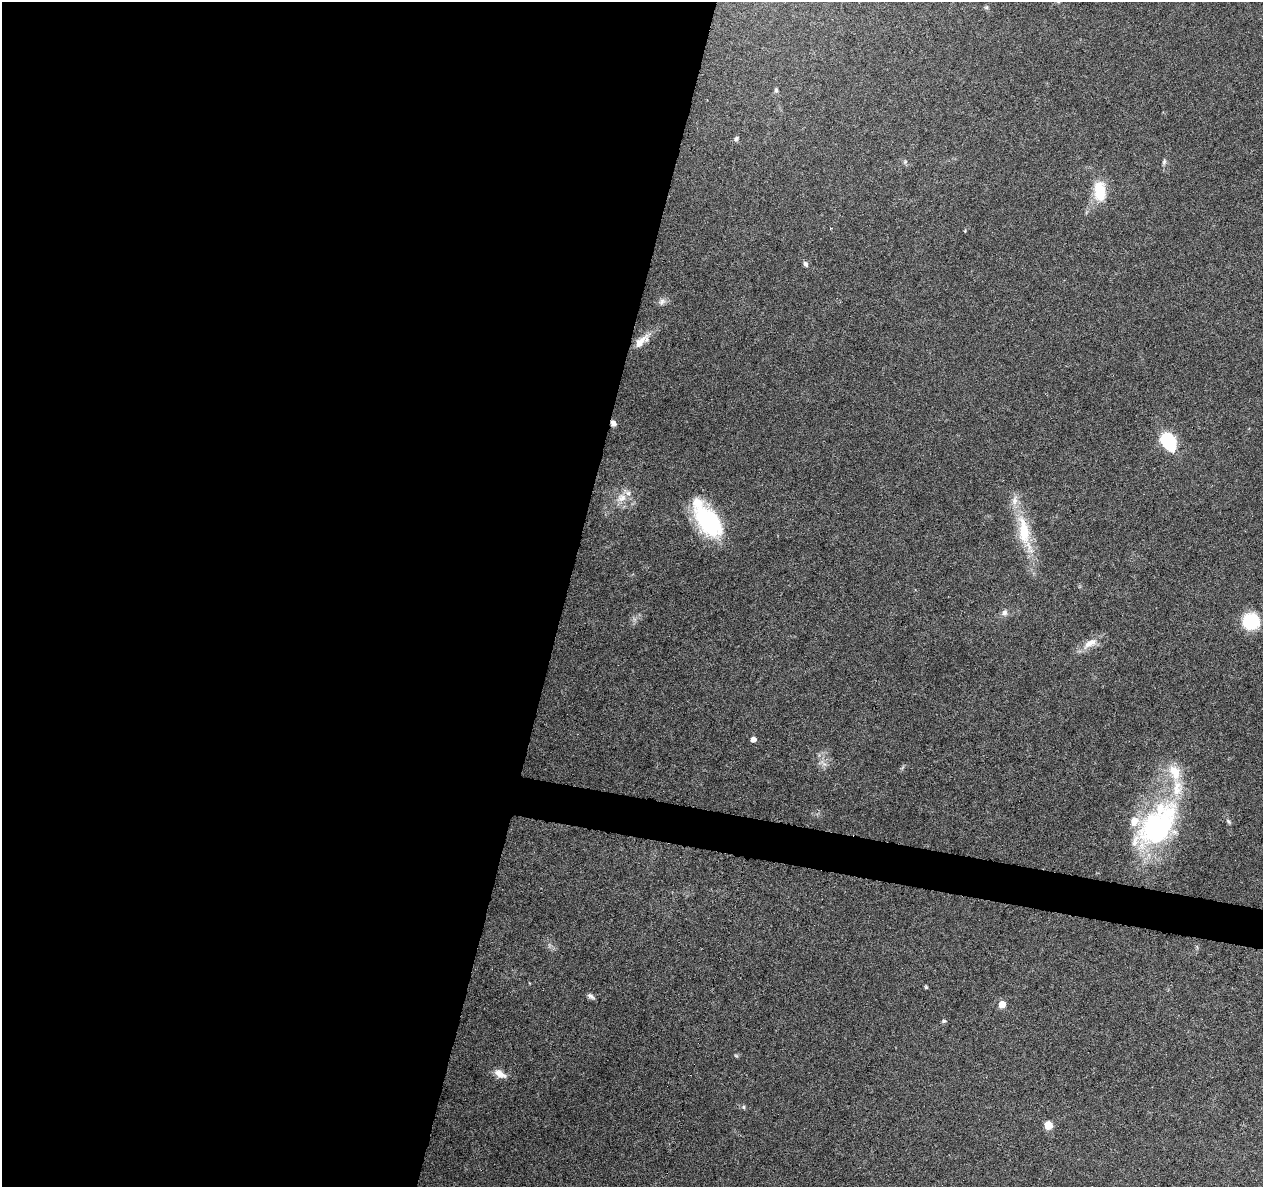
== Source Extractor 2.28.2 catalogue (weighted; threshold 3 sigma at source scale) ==
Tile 5 of 4 x 4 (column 1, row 2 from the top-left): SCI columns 1-1261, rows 2595-3779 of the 5053 x 5249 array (HDU 1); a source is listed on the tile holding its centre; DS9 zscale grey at full resolution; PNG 1265 x 1189 px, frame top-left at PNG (2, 2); no overlay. Shown black and unused: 47% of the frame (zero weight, under 3 of 6 exposures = <1% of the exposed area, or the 3 px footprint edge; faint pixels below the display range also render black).
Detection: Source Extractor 2.28.2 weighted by HDU 2 'WHT'; one run over the whole footprint, this tile lists its part. Background 0.0918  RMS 0.0031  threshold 0.0126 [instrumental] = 3 sigma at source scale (4.09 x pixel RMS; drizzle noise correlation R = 1.36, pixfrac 0.8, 0.0396/0.0396 arcsec/px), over >= 5 px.
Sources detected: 35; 1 cosmic-ray / hot-pixel residue — not listed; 6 inside a brighter listed object's ellipse — not listed separately; the other 28 listed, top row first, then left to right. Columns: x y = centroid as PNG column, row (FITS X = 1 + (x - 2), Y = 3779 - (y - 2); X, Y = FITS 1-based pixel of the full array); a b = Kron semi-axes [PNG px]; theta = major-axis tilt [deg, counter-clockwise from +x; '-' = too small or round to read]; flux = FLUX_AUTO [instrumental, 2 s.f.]
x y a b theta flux
986 7 6 5 - 0.46
776 90 7 4 82 0.57
736 139 6 5 - 0.67
905 162 6 5 - 0.51
1164 162 8 5 80 0.62
1100 191 30 17 -85 7.6
805 264 7 5 -56 0.81
662 302 11 7 45 1.2
640 342 24 9 47 3.6
1169 441 18 12 -62 17
621 498 15 11 29 3.2
708 521 38 21 -53 28
1024 531 46 16 -82 12
1004 612 9 8 - 1.1
1251 622 15 14 - 14
1090 643 22 10 29 3.6
753 739 4 4 - 2.2
1175 772 25 15 -69 7.3
1228 821 8 4 -49 0.54
1157 827 60 33 47 51
926 987 4 4 - 0.35
591 996 10 5 -34 0.84
1002 1004 5 5 - 5.2
944 1021 6 5 - 0.55
736 1056 6 4 -2 0.39
500 1074 17 9 -32 2.5
744 1107 6 4 -89 0.37
1048 1125 5 5 - 7.3